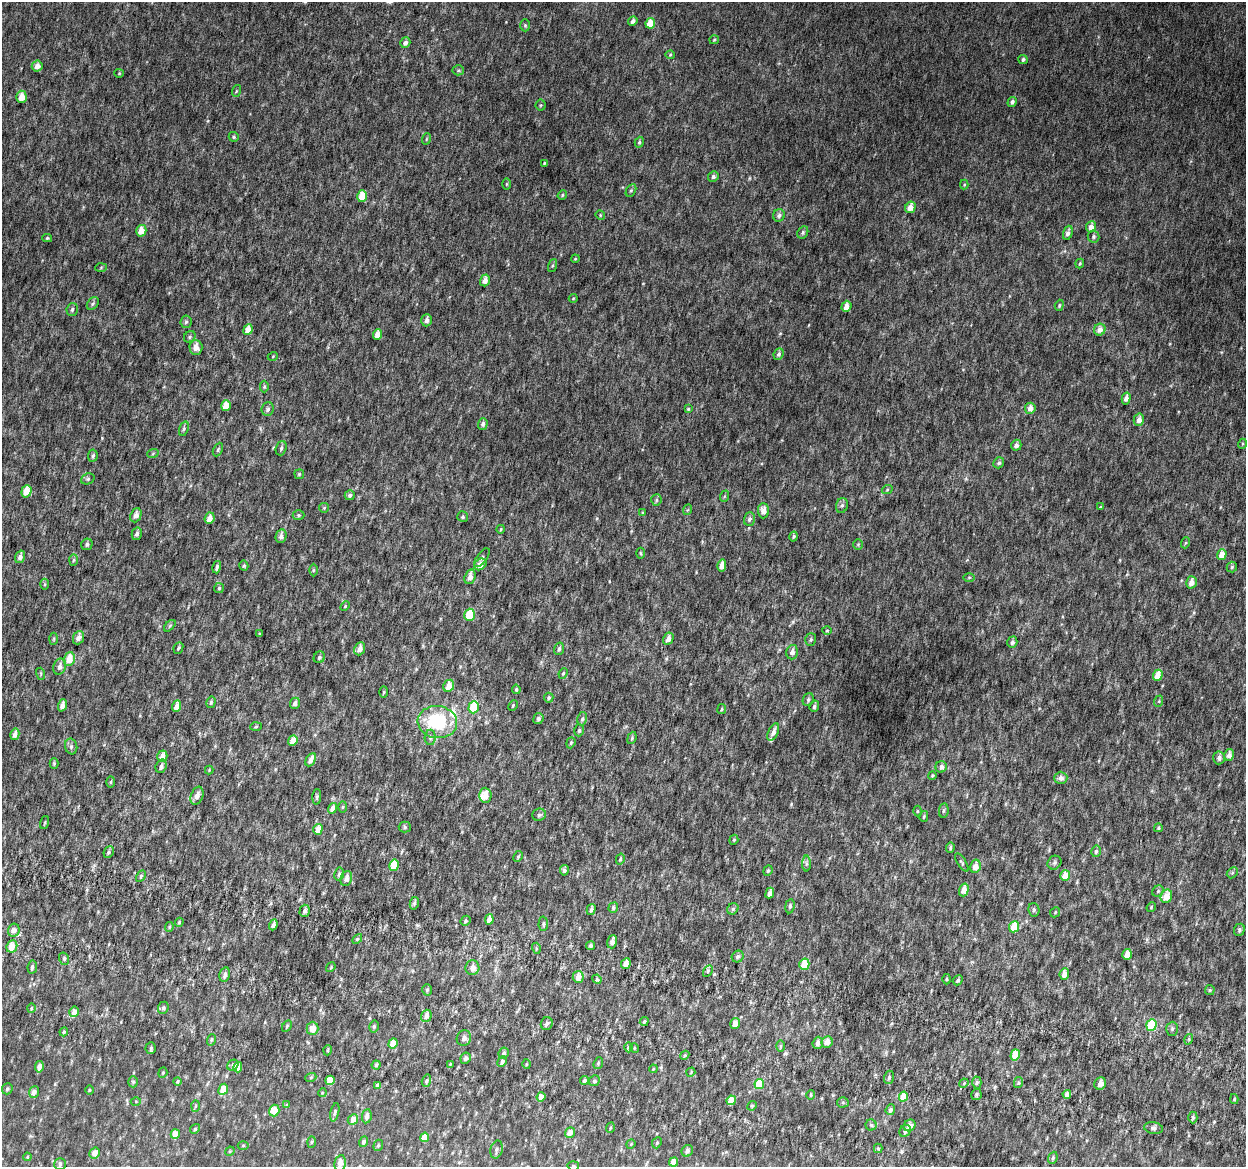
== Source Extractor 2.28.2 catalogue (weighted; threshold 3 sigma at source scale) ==
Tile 6 of 4 x 4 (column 2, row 2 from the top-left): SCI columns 1294-2537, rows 2640-3804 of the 5084 x 5337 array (HDU 1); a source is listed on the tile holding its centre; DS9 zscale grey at full resolution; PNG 1248 x 1169 px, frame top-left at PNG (2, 2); each listed source drawn as its Kron ellipse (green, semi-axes under 4 px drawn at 4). Shown black and unused: <1% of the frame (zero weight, under 6 of 12 exposures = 5% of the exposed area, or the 3 px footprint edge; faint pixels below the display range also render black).
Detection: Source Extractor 2.28.2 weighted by HDU 2 'WHT'; one run over the whole footprint, this tile lists its part. Background 0.00174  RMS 0.0014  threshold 0.00566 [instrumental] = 3 sigma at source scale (4.09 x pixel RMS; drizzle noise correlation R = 1.36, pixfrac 0.8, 0.0396/0.0396 arcsec/px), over >= 5 px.
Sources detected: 346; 3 inside a brighter listed object's ellipse — not listed separately; the other 343 listed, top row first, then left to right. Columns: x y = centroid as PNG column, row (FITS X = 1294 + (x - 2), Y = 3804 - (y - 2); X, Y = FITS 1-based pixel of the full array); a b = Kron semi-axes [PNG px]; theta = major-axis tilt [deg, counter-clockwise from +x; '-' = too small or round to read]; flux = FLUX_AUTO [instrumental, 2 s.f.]
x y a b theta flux
633 21 5 4 - 0.5
650 23 5 5 - 2.1
525 25 6 5 - 0.18
714 40 5 4 - 0.14
405 43 5 5 - 0.48
670 55 4 4 - 0.13
1023 59 5 4 - 0.26
37 66 5 5 - 0.87
458 70 5 5 - 0.18
119 73 4 4 - 0.12
236 91 6 3 71 0.13
21 97 6 5 - 1.4
1012 102 5 4 - 0.39
541 105 5 5 - 0.16
234 137 5 4 - 0.17
426 139 6 3 71 0.13
639 142 5 4 - 0.2
544 163 3 2 - 0.11
713 177 5 5 - 0.31
507 184 6 4 89 0.13
964 185 5 4 - 0.13
631 190 7 4 62 0.22
562 195 5 4 - 0.15
362 196 6 5 - 2.4
910 207 6 5 - 1.1
600 215 5 4 - 0.12
779 215 6 6 - 0.34
1091 227 5 5 - 0.82
141 231 6 5 - 1.4
803 232 6 5 - 0.23
1068 233 7 4 72 0.52
1094 236 6 6 - 0.25
47 238 5 4 - 0.16
575 259 4 3 - 0.11
1080 264 5 4 - 0.16
552 266 7 3 71 0.16
101 267 6 4 3 0.15
485 280 6 4 72 0.75
573 298 4 4 - 0.11
93 304 7 5 49 0.23
1059 305 6 4 70 0.17
846 306 6 5 - 0.95
72 309 6 5 - 0.28
426 320 6 5 - 0.51
186 322 6 5 - 0.26
248 330 5 4 - 1.3
1100 330 6 5 - 0.87
378 334 5 4 - 1.2
190 337 6 5 - 0.22
196 347 7 6 - 1
779 354 6 4 66 0.3
273 356 5 3 - 0.098
264 387 6 4 89 0.17
1126 398 6 4 77 0.64
226 406 5 4 - 1.6
1030 408 5 5 - 0.92
268 409 7 6 - 0.33
688 409 4 4 - 0.15
1139 420 6 5 - 0.67
483 424 6 5 - 0.35
184 429 7 4 71 0.21
1242 444 5 3 - 0.13
1016 445 5 5 - 0.46
281 448 7 5 71 0.29
218 449 7 4 64 0.2
153 453 6 3 20 0.16
93 456 6 5 - 0.25
999 463 6 5 - 0.25
299 474 5 4 - 0.16
88 479 7 5 21 0.23
887 490 5 3 - 0.13
26 491 6 5 - 1.5
350 495 5 5 - 0.26
725 496 6 4 70 0.15
656 500 6 5 - 0.2
842 505 8 6 73 0.27
1100 507 4 3 - 0.13
324 508 5 4 - 0.14
687 510 5 3 - 0.11
763 511 7 5 -88 0.83
643 513 4 3 - 0.14
136 515 7 5 67 0.61
299 515 6 5 - 0.17
463 517 5 5 - 0.22
210 518 6 5 - 0.96
749 519 7 5 71 0.35
501 529 4 3 - 0.12
137 534 6 5 - 0.4
281 536 7 5 78 0.61
794 536 5 4 - 0.17
1185 543 6 3 71 0.14
87 544 6 5 - 0.3
858 544 5 4 - 0.15
640 553 5 3 - 0.13
1222 554 5 4 - 1.3
20 557 6 4 72 0.51
482 558 11 5 53 0.27
73 560 6 4 88 0.17
480 564 7 5 36 1.1
722 565 6 4 76 0.92
244 566 5 4 - 0.19
217 567 6 4 74 0.32
1232 567 5 5 - 0.19
313 570 6 4 89 0.15
470 577 7 5 72 0.88
969 577 6 4 1 0.16
1191 582 6 5 - 0.81
45 584 5 3 - 0.14
219 588 5 5 - 0.2
345 606 5 3 - 0.13
470 615 6 5 - 3
170 626 7 4 45 0.18
827 630 5 3 - 0.12
259 634 4 3 - 0.12
78 638 7 5 68 0.64
54 639 6 4 88 0.17
668 639 6 5 - 0.69
811 640 6 5 - 0.21
1012 642 6 5 - 0.33
178 648 6 4 64 0.21
360 649 7 5 67 0.87
559 649 6 5 - 0.31
792 652 7 5 75 0.55
319 657 6 5 - 0.32
69 659 7 5 71 1.6
60 667 8 6 70 0.53
563 673 5 4 - 0.18
41 674 6 4 -73 0.13
1158 675 6 4 69 1.3
449 686 6 5 - 1.3
516 689 4 3 - 0.17
384 692 5 3 - 0.12
549 698 5 4 - 0.21
808 700 6 5 - 0.25
1159 701 6 3 72 0.14
211 702 6 4 76 0.19
295 703 6 5 - 0.47
62 705 6 4 70 0.6
513 705 6 4 63 0.14
177 706 6 4 68 1
814 706 6 4 73 0.31
474 707 6 5 - 4.1
722 709 5 4 - 0.13
538 718 6 5 - 0.29
582 719 7 4 78 0.24
437 722 20 16 -6 8.3
256 727 6 4 3 0.15
579 730 6 4 73 0.22
773 732 9 5 65 0.6
15 734 6 4 77 0.7
430 737 7 5 89 0.28
632 738 6 4 69 0.17
293 741 5 4 - 1.3
571 743 6 4 69 0.17
71 746 8 6 -77 0.35
1229 755 6 4 76 0.5
162 756 6 5 - 0.91
1219 758 6 6 - 0.42
311 760 7 4 61 0.69
54 763 5 4 - 0.15
161 766 7 5 70 0.45
941 767 6 5 - 0.46
209 770 4 4 - 0.11
932 775 4 4 - 0.14
1061 778 6 6 - 0.48
111 782 6 4 88 0.14
485 795 7 6 - 1.2
197 796 9 6 68 0.73
317 797 7 4 86 0.23
343 807 5 3 - 0.13
332 808 5 4 - 0.63
944 810 7 4 82 0.23
917 811 5 3 - 0.12
539 815 7 6 - 0.27
924 816 5 4 - 0.19
45 822 6 3 71 0.13
405 827 6 5 - 0.22
1158 828 4 4 - 0.16
318 829 5 4 - 1.3
734 840 5 4 - 0.15
950 847 5 4 - 0.19
1096 851 6 5 - 0.25
109 852 6 5 - 0.23
518 856 6 4 63 0.17
620 859 5 3 - 0.2
962 863 10 3 -57 0.2
1054 863 7 6 - 0.29
806 864 8 4 -90 0.23
394 865 6 5 - 2.1
975 866 7 5 76 0.99
564 870 5 4 - 0.29
768 871 5 4 - 0.17
1232 873 6 4 45 0.19
339 874 7 4 78 0.27
141 876 6 4 60 0.21
1065 876 5 5 - 1.8
346 879 8 5 72 0.75
964 890 6 4 73 1.3
1158 891 6 5 - 0.21
770 893 5 4 - 0.53
1166 896 7 5 67 1.7
414 903 6 4 77 0.25
790 906 7 5 82 0.24
1151 907 5 4 - 0.13
613 908 5 4 - 0.2
733 909 6 5 - 0.24
591 910 6 4 73 0.3
1034 910 7 5 -80 0.27
305 911 6 5 - 0.4
1055 912 5 4 - 0.15
489 920 5 4 - 0.81
465 921 5 4 - 0.22
179 922 4 3 - 0.14
543 924 7 4 87 0.21
273 925 5 4 - 0.43
169 927 5 4 - 0.15
1014 927 6 5 - 2.7
14 930 6 5 - 0.58
1239 930 6 5 - 0.26
357 939 6 4 45 0.18
612 942 7 5 73 0.58
591 945 5 4 - 0.27
12 946 6 5 - 1.3
536 948 5 3 - 0.17
1127 954 5 4 - 1.2
738 957 6 5 - 0.3
64 959 6 5 - 0.26
626 964 5 4 - 0.82
804 964 5 5 - 2.8
32 967 6 4 81 0.3
331 967 5 4 - 0.12
472 968 7 7 - 0.68
708 971 6 4 60 0.2
1064 974 6 5 - 0.86
225 975 7 5 76 0.49
578 977 6 5 - 0.95
597 979 5 4 - 0.17
946 979 5 3 - 0.13
958 980 5 4 - 0.24
427 990 6 5 - 0.2
1210 990 5 5 - 0.15
31 1008 4 3 - 0.12
163 1008 6 5 - 0.24
74 1012 5 4 - 0.88
426 1016 6 5 - 0.58
644 1021 5 4 - 0.17
547 1024 6 6 - 0.3
735 1024 5 5 - 0.89
1151 1025 6 5 - 4.4
287 1026 6 4 60 0.2
374 1026 6 4 75 0.2
312 1028 6 6 - 1.3
1172 1029 7 5 88 0.26
64 1032 4 4 - 0.17
464 1038 8 7 - 0.5
1189 1039 5 3 - 0.14
211 1040 6 3 72 0.18
827 1042 6 5 - 0.89
393 1043 5 4 - 1.6
818 1043 6 5 - 0.46
780 1046 6 4 89 0.18
628 1047 5 3 - 0.15
151 1048 5 5 - 0.2
634 1048 5 3 - 0.11
328 1050 5 3 - 0.15
504 1053 6 5 - 0.3
685 1055 5 3 - 0.15
1015 1055 5 4 - 2.2
466 1058 6 5 - 0.35
502 1061 5 4 - 0.42
598 1063 6 4 69 0.18
450 1064 4 3 - 0.1
526 1064 5 3 - 0.11
233 1065 6 5 - 0.33
376 1065 4 4 - 0.2
39 1067 6 4 82 0.71
238 1067 5 4 - 1.6
653 1069 4 3 - 0.11
691 1072 5 3 - 0.11
163 1073 5 4 - 0.14
311 1077 5 3 - 0.15
889 1077 7 5 72 0.26
330 1080 5 4 - 2
584 1080 4 4 - 0.22
177 1081 4 4 - 0.17
426 1081 6 4 72 0.23
594 1081 6 5 - 0.24
133 1082 5 5 - 0.19
977 1082 6 4 88 0.22
964 1083 5 3 - 0.13
1018 1083 5 4 - 0.17
759 1084 5 5 - 3.3
1100 1084 6 5 - 0.71
378 1085 4 4 - 0.55
7 1089 6 5 - 0.22
223 1089 6 4 63 2
89 1090 5 3 - 0.1
34 1092 5 5 - 0.64
322 1093 4 3 - 0.1
976 1094 6 5 - 0.25
1067 1094 4 4 - 0.55
811 1095 5 3 - 0.16
541 1097 5 4 - 0.96
903 1097 5 4 - 2.2
1234 1099 5 4 - 0.18
731 1100 5 4 - 2.4
136 1101 5 3 - 0.12
843 1102 5 5 - 0.17
286 1105 4 4 - 0.14
195 1106 6 4 88 0.18
752 1106 5 4 - 0.16
890 1110 5 4 - 0.39
274 1111 6 5 - 1.8
335 1112 9 4 77 0.26
367 1116 7 4 81 0.52
1193 1117 6 4 -89 0.22
353 1119 6 4 46 1.1
871 1125 5 5 - 0.22
909 1125 6 5 - 0.62
610 1128 5 3 - 0.14
1153 1128 9 5 -10 0.4
195 1129 5 4 - 0.15
905 1131 6 5 - 0.4
570 1133 5 4 - 0.81
175 1134 5 4 - 1.3
425 1137 5 4 - 1.3
311 1142 6 4 87 0.13
363 1142 5 4 - 0.36
657 1143 6 4 67 0.18
631 1144 5 4 - 0.13
243 1145 5 3 - 0.13
378 1145 6 4 68 0.19
878 1148 4 4 - 0.19
496 1150 9 6 75 0.37
230 1151 5 4 - 0.12
687 1151 6 5 - 0.42
95 1153 5 5 - 1
27 1157 4 3 - 0.1
1053 1158 6 4 70 0.24
674 1162 5 4 - 1.4
340 1163 8 5 79 1.1
60 1164 6 5 - 0.39
573 1166 5 5 - 0.2
Isophote crosses this tile's border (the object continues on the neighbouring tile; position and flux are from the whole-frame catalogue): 2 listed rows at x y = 340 1163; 573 1166
Unlisted compact peaks at least as high as the median listed source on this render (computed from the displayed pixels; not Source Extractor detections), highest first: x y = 791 804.